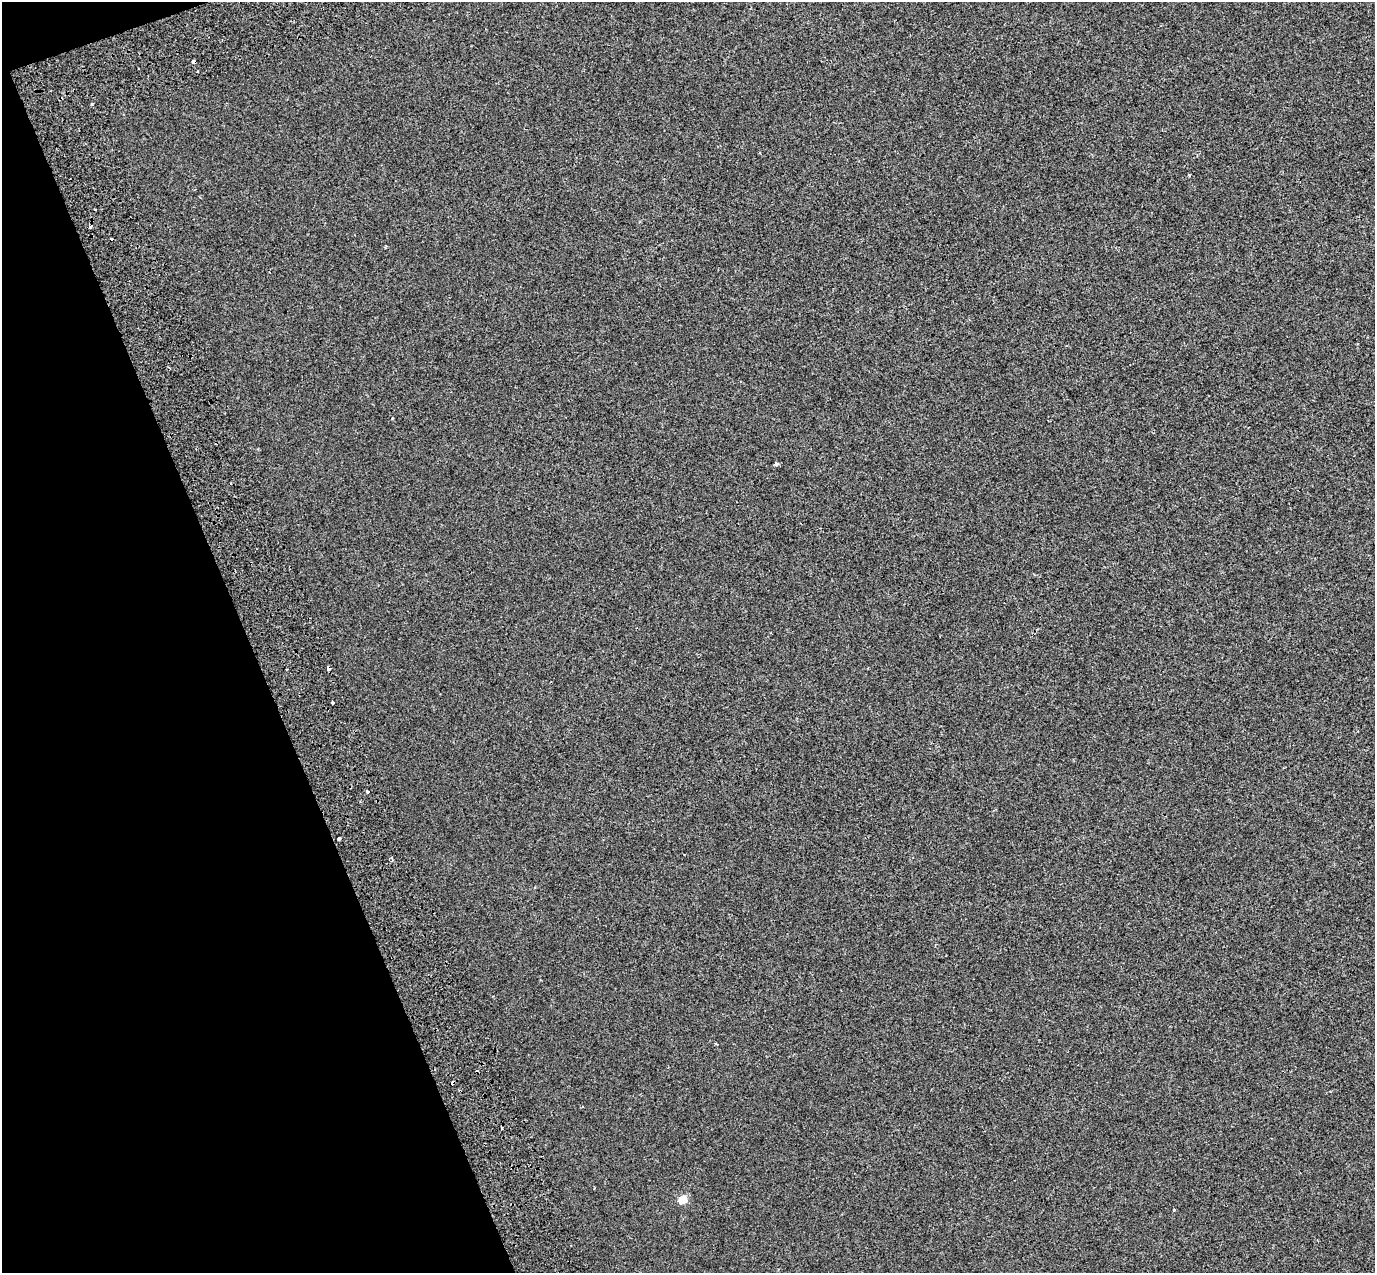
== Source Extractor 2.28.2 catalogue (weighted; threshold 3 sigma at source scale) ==
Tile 5 of 4 x 4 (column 1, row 2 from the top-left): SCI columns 99-1471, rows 2786-4056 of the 5685 x 5518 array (HDU 1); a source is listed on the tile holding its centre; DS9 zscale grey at full resolution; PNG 1377 x 1275 px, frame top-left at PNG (2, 2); no overlay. Shown black and unused: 18% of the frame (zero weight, under 2 of 3 exposures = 7% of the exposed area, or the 3 px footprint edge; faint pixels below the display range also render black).
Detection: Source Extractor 2.28.2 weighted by HDU 2 'WHT'; one run over the whole footprint, this tile lists its part. Background -6.06e-04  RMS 0.0045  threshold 0.0203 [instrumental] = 3 sigma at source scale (4.5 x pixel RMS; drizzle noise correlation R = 1.50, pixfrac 1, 0.0396/0.0396 arcsec/px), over >= 5 px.
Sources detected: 20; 4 cosmic-ray / hot-pixel residue — not listed; the other 16 listed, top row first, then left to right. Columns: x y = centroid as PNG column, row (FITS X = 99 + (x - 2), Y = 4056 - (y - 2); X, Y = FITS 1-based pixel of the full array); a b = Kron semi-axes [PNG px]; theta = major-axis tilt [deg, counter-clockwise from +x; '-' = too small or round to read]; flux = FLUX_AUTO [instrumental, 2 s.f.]
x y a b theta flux
197 71 3 2 - 0.58
92 104 3 3 - 0.73
1189 175 3 3 - 0.6
95 209 3 2 - 0.91
90 227 3 3 - 3.6
776 464 5 4 - 0.84
287 669 2 2 - 0.33
328 669 4 3 - 2
332 702 3 3 - 1.3
367 792 3 3 - 3.1
339 839 4 3 - 1.5
392 860 5 4 - 0.67
716 1044 3 3 - 0.62
501 1128 4 3 - 1.4
683 1199 5 5 - 12
1174 1210 3 3 - 1.8
Overlapping masked pixels (flux is a lower limit): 1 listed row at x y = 328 669